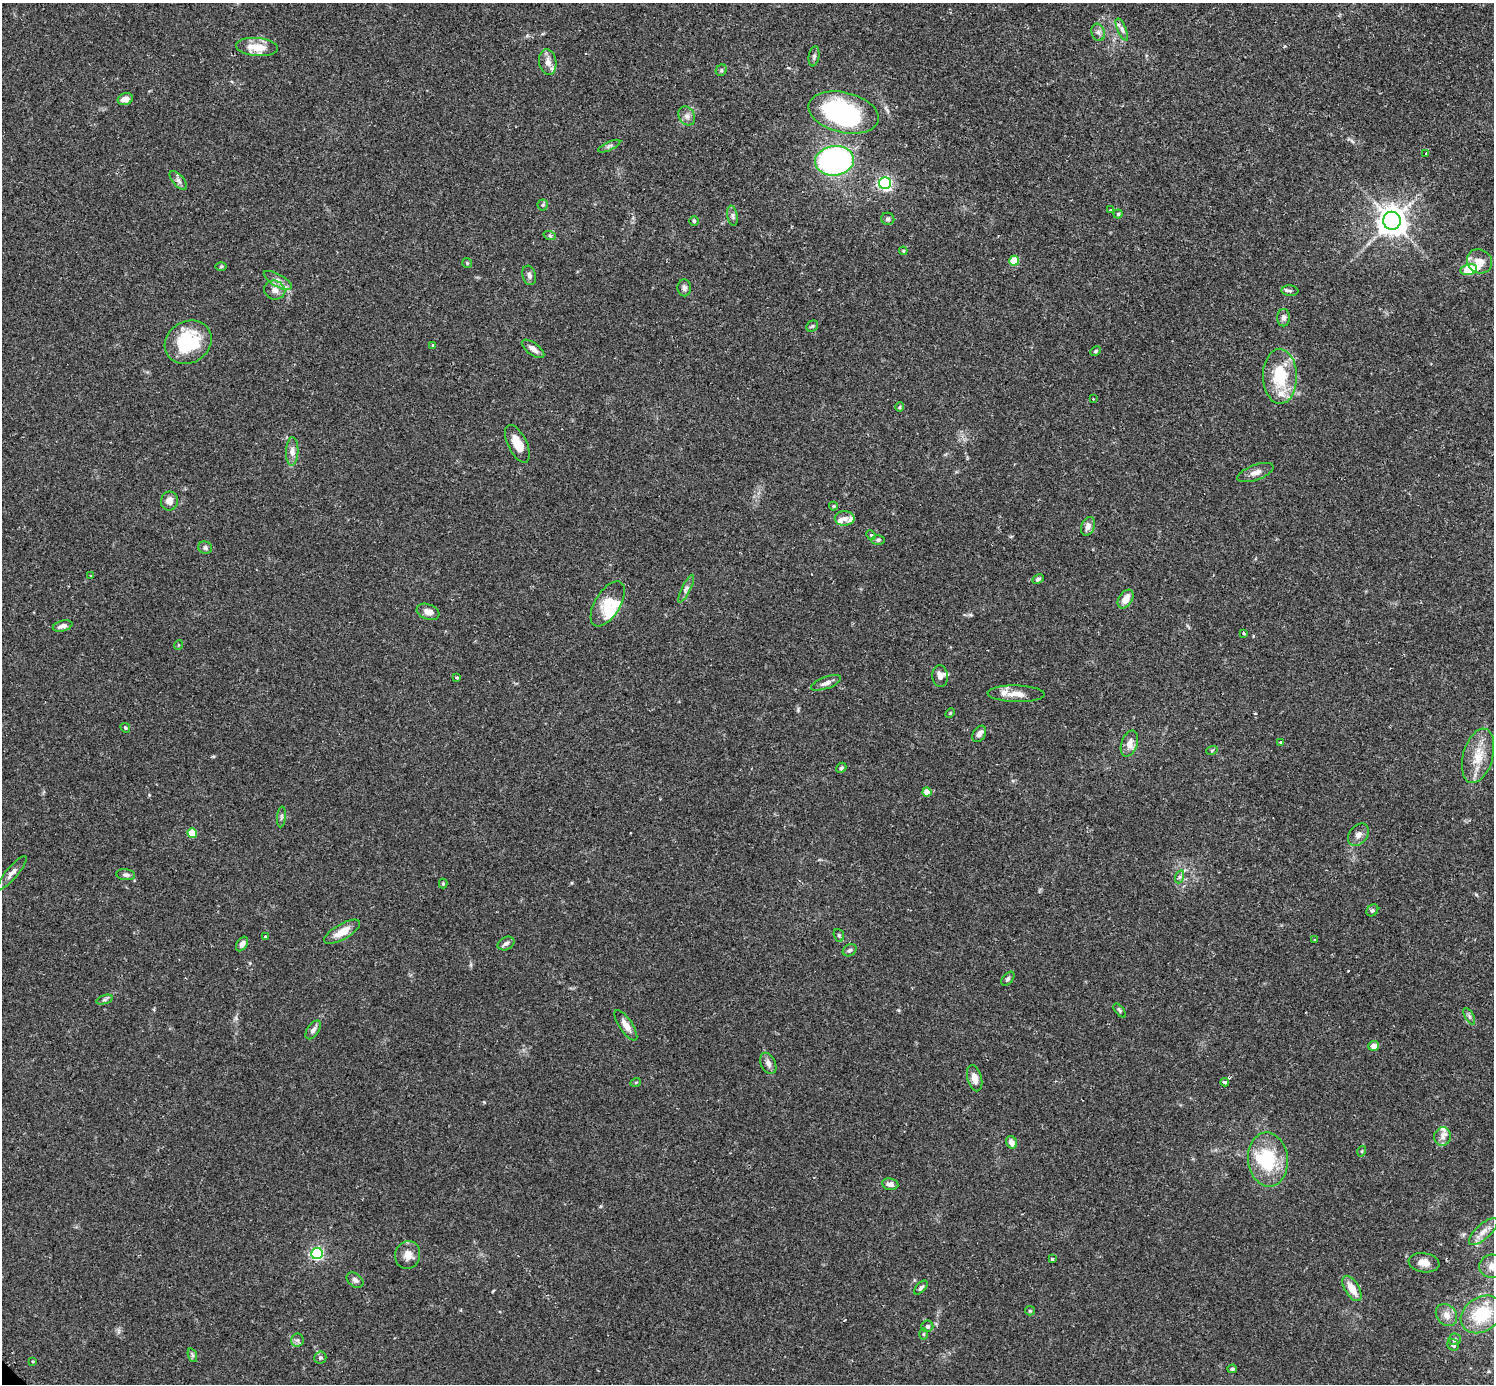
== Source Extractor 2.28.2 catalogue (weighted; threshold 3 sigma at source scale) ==
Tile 10 of 4 x 4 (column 2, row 3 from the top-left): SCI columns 1533-3024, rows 1573-2954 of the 6041 x 6040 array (HDU 1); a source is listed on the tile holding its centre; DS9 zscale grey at full resolution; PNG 1496 x 1386 px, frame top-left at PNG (2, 3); each listed source drawn as its Kron ellipse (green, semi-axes under 4 px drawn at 4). Shown black and unused: <1% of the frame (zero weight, under 2 of 3 exposures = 2% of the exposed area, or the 3 px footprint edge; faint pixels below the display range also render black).
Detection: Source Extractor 2.28.2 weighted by HDU 2 'WHT'; one run over the whole footprint, this tile lists its part. Background 0.106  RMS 0.006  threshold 0.0269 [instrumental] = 3 sigma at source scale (4.5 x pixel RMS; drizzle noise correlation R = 1.50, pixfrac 1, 0.05/0.05 arcsec/px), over >= 5 px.
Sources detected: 140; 4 inside a brighter object's white glare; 3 cosmic-ray / hot-pixel residue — neither listed nor drawn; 7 inside a brighter listed object's ellipse — not listed separately; the other 126 listed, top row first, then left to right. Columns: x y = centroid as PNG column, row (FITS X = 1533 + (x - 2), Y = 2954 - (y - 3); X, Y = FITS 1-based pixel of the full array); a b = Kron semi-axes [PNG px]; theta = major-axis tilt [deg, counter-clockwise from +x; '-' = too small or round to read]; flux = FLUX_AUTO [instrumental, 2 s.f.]
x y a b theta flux
1122 30 12 4 -66 1.9
1098 32 9 6 -74 2.1
257 47 21 9 -5 12
814 56 10 5 80 1.5
548 62 13 8 -81 4.3
721 70 6 5 - 1
125 99 8 6 18 4.7
844 112 35 20 -13 100
687 116 10 7 -58 2.7
609 146 12 4 25 1.4
1426 154 4 3 - 0.97
835 161 19 15 6 150
178 180 11 5 -48 2.1
885 183 6 6 - 130
543 205 5 5 - 0.84
1110 210 3 2 - 0.48
1118 214 4 4 - 0.71
732 216 10 5 -81 1.7
888 219 6 6 - 1.4
694 221 4 4 - 0.84
1392 221 9 9 - 730
550 236 6 4 -18 0.86
903 251 4 4 - 0.61
1014 261 5 5 - 16
1479 261 13 11 -38 6.6
467 263 5 5 - 0.82
221 267 6 4 1 0.79
1469 269 8 5 11 20
529 275 10 6 -73 2.3
278 280 16 6 -30 3.4
684 288 8 7 - 2
275 290 11 9 -19 4.1
1290 291 8 5 -5 1.3
1284 318 9 6 -90 2.1
812 326 6 5 - 0.93
188 342 24 21 31 36
433 345 3 3 - 0.56
533 349 13 6 -36 3.4
1096 351 5 4 - 0.85
1280 376 27 17 -89 27
1093 399 2 2 - 0.33
900 407 4 4 - 0.67
517 444 20 9 -64 8.4
292 451 14 6 88 3.3
1255 473 19 7 20 3.9
169 501 9 8 - 4.4
833 506 4 4 - 0.68
845 518 10 7 0 3.2
1088 526 10 6 68 2.9
871 535 5 4 - 0.73
878 540 6 5 - 1.2
205 548 7 6 - 1.6
91 575 4 2 - 0.43
1038 579 6 4 27 1.1
686 589 15 4 63 2.2
1126 599 10 6 56 5.7
608 604 25 12 59 12
428 612 12 7 -20 4
63 626 10 5 14 2.5
1244 633 4 3 - 1.8
178 645 5 3 - 0.52
940 676 11 8 -83 3.6
456 677 3 3 - 0.96
826 683 16 5 20 3.2
1016 694 28 8 -1 7.2
950 713 5 3 - 0.6
125 728 5 4 - 0.75
979 734 9 6 58 2.3
1281 743 3 3 - 0.84
1129 744 13 8 71 5
1212 750 6 3 20 0.72
1478 756 28 15 74 14
841 768 5 4 - 1.1
927 792 4 4 - 8.4
281 817 10 4 85 1.2
192 833 5 4 - 17
1358 835 12 9 50 3.4
12 873 21 6 50 3.6
126 875 9 5 -8 1.7
1179 877 6 4 71 1.1
443 884 5 4 - 0.66
1372 910 6 5 - 1.2
342 932 20 7 30 8.2
839 935 6 5 - 1.1
265 936 3 3 - 0.95
1315 940 4 3 - 0.48
506 943 9 6 26 2
242 944 8 5 58 2.5
850 950 7 5 32 1.2
1008 979 8 5 46 1.2
104 1000 8 4 18 1.1
1120 1010 8 4 -51 0.92
1469 1016 9 4 -61 1.4
626 1025 18 6 -56 5
313 1030 10 6 56 2.5
1374 1046 5 5 - 3.8
768 1063 11 7 -65 2.7
975 1078 13 7 -75 4.9
636 1082 5 3 - 0.58
1225 1082 4 3 - 3.6
1443 1137 9 8 - 3.3
1011 1142 6 5 - 3.7
1362 1151 5 3 - 0.53
1268 1160 27 20 -84 33
890 1184 8 6 -8 2.8
1483 1231 18 7 42 5.2
317 1253 6 5 - 100
408 1255 14 12 76 5.5
1052 1259 3 3 - 1.2
1424 1263 15 9 -9 5.5
1493 1266 13 11 -3 6.7
355 1280 9 6 -38 2
921 1288 8 4 48 1.4
1352 1288 14 7 -58 8.2
1030 1311 5 4 - 0.67
1482 1314 22 17 34 29
1446 1315 12 9 -49 5.1
927 1326 6 6 - 1.7
924 1334 6 4 89 0.91
1455 1339 6 5 - 1.5
297 1340 6 6 - 1.6
1453 1345 6 5 - 1.8
192 1355 7 4 -71 1
320 1358 6 6 - 1.3
33 1361 3 3 - 0.6
1232 1369 5 4 - 1.2
Isophote crosses this tile's border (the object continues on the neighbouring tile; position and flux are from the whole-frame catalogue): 1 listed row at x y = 1493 1266